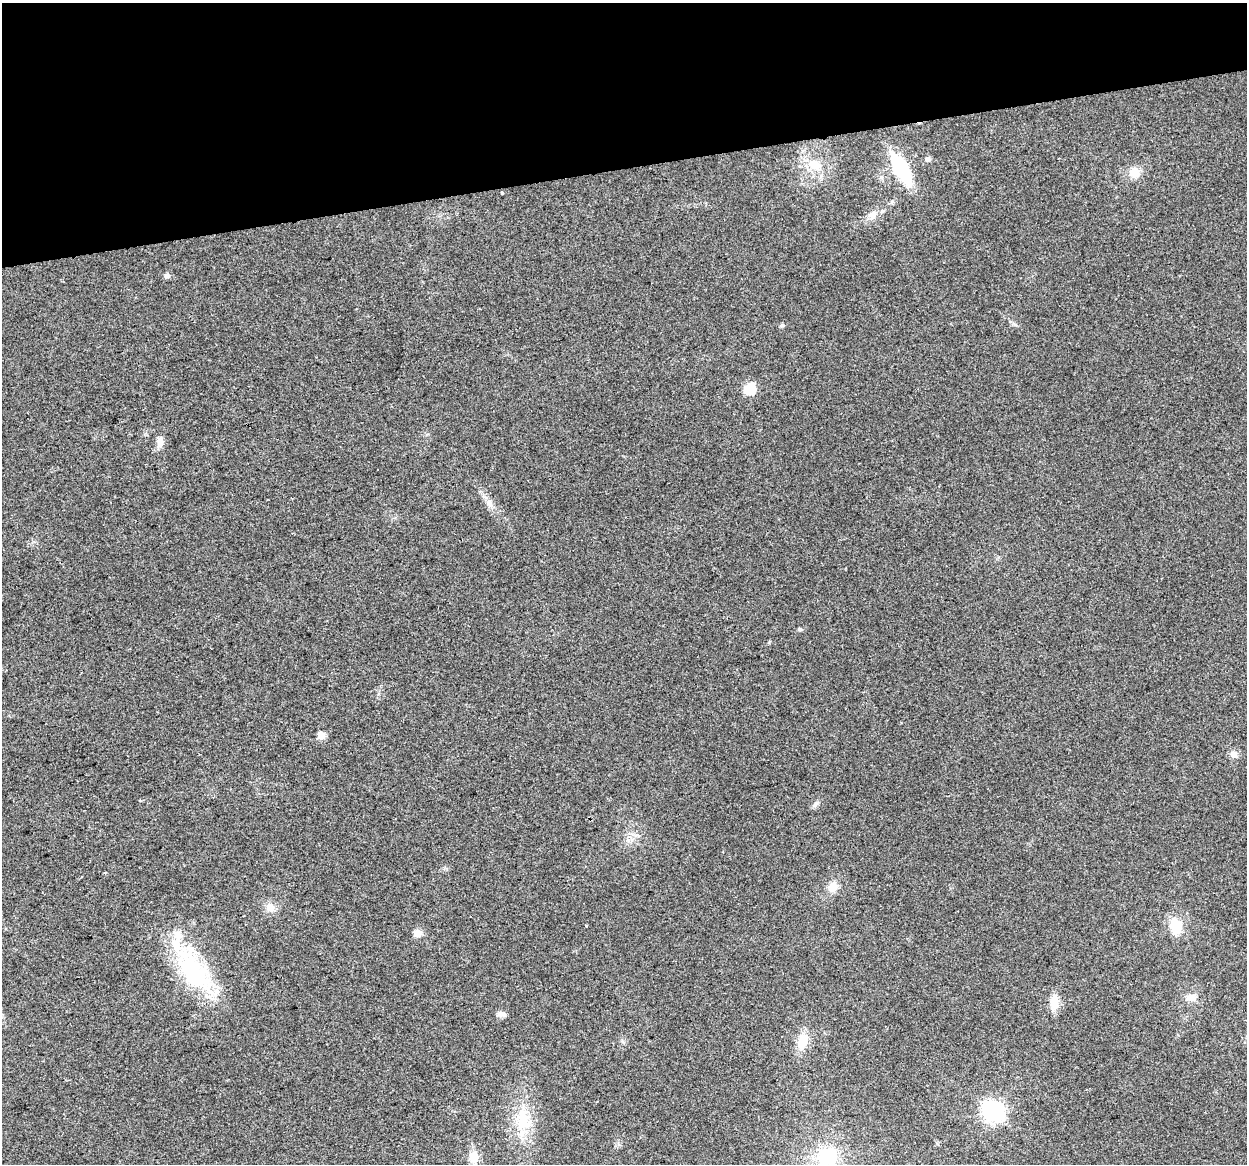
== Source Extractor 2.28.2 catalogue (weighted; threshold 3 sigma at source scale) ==
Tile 3 of 4 x 4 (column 3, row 1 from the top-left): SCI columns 2491-3735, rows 3568-4729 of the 4980 x 4762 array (HDU 1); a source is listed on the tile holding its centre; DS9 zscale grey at full resolution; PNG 1249 x 1166 px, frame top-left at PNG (2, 3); no overlay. Shown black and unused: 14% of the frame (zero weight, under 2 of 3 exposures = <1% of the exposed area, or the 3 px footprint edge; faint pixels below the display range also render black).
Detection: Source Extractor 2.28.2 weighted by HDU 2 'WHT'; one run over the whole footprint, this tile lists its part. Background 0.0471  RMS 0.0068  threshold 0.0305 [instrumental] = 3 sigma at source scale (4.5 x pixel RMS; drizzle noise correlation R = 1.50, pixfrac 1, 0.0396/0.0396 arcsec/px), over >= 5 px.
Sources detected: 33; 2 inside a brighter object's white glare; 1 cosmic-ray / hot-pixel residue — not listed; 2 inside a brighter listed object's ellipse — not listed separately; the other 28 listed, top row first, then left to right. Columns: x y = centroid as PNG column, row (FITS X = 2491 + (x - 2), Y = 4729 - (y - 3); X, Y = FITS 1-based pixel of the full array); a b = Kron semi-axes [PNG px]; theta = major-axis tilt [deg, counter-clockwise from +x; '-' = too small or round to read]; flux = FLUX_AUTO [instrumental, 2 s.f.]
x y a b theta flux
928 159 5 5 - 3
815 165 21 14 -18 13
901 169 34 13 -59 43
1134 173 13 12 - 8.3
502 193 3 3 - 1.9
873 214 13 10 50 5.2
167 276 7 6 - 2.3
782 325 5 4 - 1.5
750 389 6 5 - 47
160 442 15 8 82 4.8
489 503 11 7 -64 3.7
800 629 5 4 - 1.4
321 735 5 5 - 14
1234 754 9 8 - 4.1
815 804 7 4 71 1.4
833 887 13 11 71 6.4
270 907 13 10 -38 5.3
1176 926 15 11 -74 18
417 933 5 5 - 17
191 969 49 33 -59 70
1191 997 13 9 5 5.1
1054 1002 16 10 -90 9.5
501 1014 10 7 -4 2.8
802 1041 19 12 73 12
994 1112 7 7 - 360
523 1120 33 19 -80 25
828 1156 24 22 40 40
473 1157 13 11 -90 9.1
Isophote crosses this tile's border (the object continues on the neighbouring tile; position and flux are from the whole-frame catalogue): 1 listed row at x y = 828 1156
Unlisted compact peaks at least as high as the median listed source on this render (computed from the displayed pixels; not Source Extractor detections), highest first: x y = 769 642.